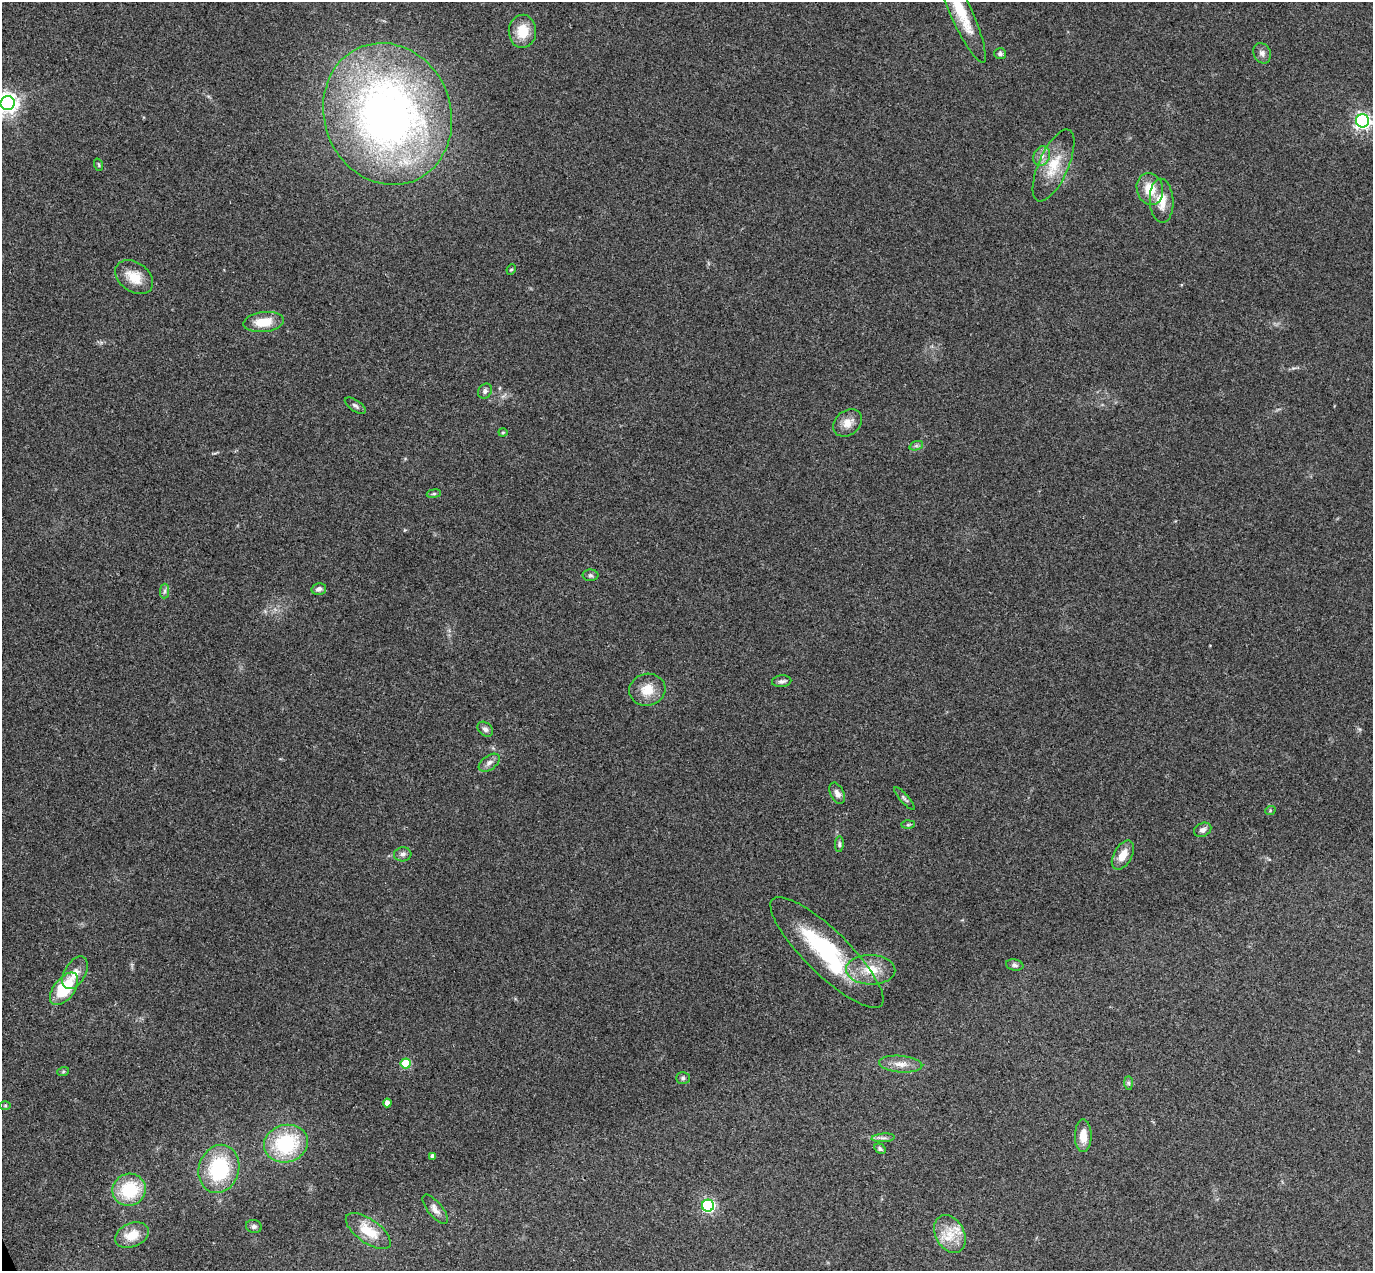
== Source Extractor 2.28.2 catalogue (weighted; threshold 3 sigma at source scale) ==
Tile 7 of 4 x 4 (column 3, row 2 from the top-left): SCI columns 2800-4170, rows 2842-4110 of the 5597 x 5556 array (HDU 1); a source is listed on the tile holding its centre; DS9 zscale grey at full resolution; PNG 1375 x 1273 px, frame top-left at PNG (2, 2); each listed source drawn as its Kron ellipse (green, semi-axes under 4 px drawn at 4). Shown black and unused: <1% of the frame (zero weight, under 3 of 4 exposures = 6% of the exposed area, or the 3 px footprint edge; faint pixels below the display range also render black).
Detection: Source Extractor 2.28.2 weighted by HDU 2 'WHT'; one run over the whole footprint, this tile lists its part. Background 0.0535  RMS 0.0051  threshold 0.023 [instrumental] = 3 sigma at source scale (4.5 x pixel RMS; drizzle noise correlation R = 1.50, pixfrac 1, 0.05/0.05 arcsec/px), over >= 5 px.
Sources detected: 62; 1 inside a brighter object's white glare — neither listed nor drawn; the other 61 listed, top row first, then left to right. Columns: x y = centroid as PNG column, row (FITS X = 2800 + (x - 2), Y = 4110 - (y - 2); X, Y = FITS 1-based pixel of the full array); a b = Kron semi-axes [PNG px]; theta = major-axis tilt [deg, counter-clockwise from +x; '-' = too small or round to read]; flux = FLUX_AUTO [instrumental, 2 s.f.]
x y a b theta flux
961 13 54 11 -66 18
522 31 16 14 88 12
1262 53 10 8 -65 2.2
1000 54 6 5 - 1.4
8 103 7 7 - 310
387 114 72 63 -69 330
1363 121 6 6 - 160
1042 156 10 8 65 3.3
99 165 6 4 -71 0.57
1053 165 39 15 66 15
1150 189 16 13 -74 10
1162 201 22 12 -87 8.6
511 269 5 4 - 0.73
134 277 21 14 -35 9.7
264 322 20 10 6 10
485 391 8 6 55 1.5
355 406 12 5 -34 1.6
848 423 16 12 40 5.4
503 432 4 4 - 0.6
916 446 7 4 18 1
434 494 7 3 8 0.74
590 575 8 6 -1 1.2
319 589 7 5 14 2
165 591 7 4 89 1.2
782 681 9 6 6 1.5
647 690 18 16 15 9.2
485 729 9 6 -41 1.5
489 763 12 7 35 2.5
837 793 11 6 -64 2.7
904 799 15 4 -48 1.3
1270 811 5 3 - 0.48
908 825 7 4 1 0.78
1203 830 9 6 25 2.2
839 844 8 4 87 0.96
403 854 8 7 - 1.8
1123 855 16 9 60 6.5
827 952 76 22 -44 57
1015 965 9 5 -11 1.3
871 970 24 15 -2 12
75 973 18 10 60 5.1
64 989 19 10 53 26
406 1064 5 5 - 22
901 1064 22 8 -5 5.3
63 1072 6 4 20 0.64
683 1078 7 5 0 1.1
1128 1083 7 4 -90 0.99
387 1103 4 4 - 3.1
5 1105 6 4 0 0.59
1083 1136 16 8 89 7.3
883 1138 11 3 4 1.4
286 1144 22 18 16 40
880 1149 6 4 -30 0.94
433 1156 4 3 - 1.4
219 1169 24 20 73 37
129 1190 17 16 - 24
708 1206 6 6 - 85
435 1209 18 7 -51 3.2
254 1226 8 6 -12 1.4
368 1231 26 12 -35 13
950 1234 20 14 -61 11
132 1235 18 11 23 8.6
Isophote crosses this tile's border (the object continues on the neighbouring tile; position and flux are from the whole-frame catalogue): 3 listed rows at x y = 961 13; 8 103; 1363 121